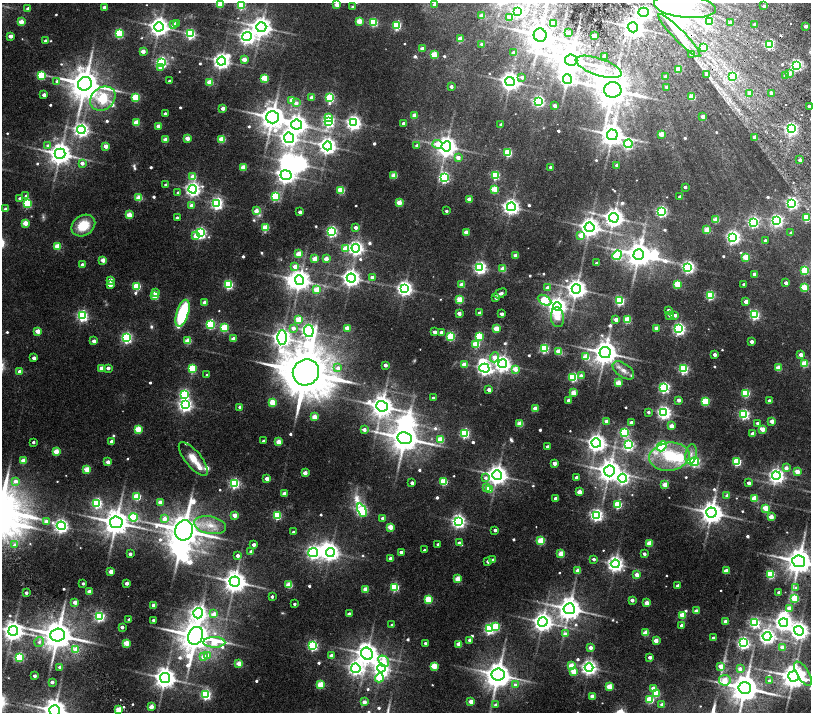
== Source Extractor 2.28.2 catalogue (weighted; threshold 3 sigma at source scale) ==
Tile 7 of 4 x 4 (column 3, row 2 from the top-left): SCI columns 3237-4854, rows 3175-4594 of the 6477 x 6411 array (HDU 1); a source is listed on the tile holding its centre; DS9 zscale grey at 2 x 2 block average (1 PNG px = mean of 2 x 2 image px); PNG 813 x 714 px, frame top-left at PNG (2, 3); each listed source drawn as its Kron ellipse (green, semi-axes under 4 px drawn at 4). Shown black and unused: <1% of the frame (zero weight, under 2 of 4 exposures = <1% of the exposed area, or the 3 px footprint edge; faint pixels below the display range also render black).
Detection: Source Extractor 2.28.2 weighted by HDU 2 'WHT'; one run over the whole footprint, this tile lists its part. Background 0.0265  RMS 0.0051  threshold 0.023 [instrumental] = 3 sigma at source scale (4.5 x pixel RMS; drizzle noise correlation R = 1.50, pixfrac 1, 0.0396/0.0396 arcsec/px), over >= 5 px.
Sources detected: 676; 6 too faint to see at this stretch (2 x 2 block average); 17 inside a brighter object's white glare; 2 cosmic-ray / hot-pixel residue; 2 long thin detections or spike segments (spike, bleed or trail) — neither listed nor drawn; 8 inside a brighter listed object's ellipse — not listed separately; of the other 641, all 500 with FLUX_AUTO >= 2.92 (the completeness limit of this list) listed and drawn (141 fainter detections not listed), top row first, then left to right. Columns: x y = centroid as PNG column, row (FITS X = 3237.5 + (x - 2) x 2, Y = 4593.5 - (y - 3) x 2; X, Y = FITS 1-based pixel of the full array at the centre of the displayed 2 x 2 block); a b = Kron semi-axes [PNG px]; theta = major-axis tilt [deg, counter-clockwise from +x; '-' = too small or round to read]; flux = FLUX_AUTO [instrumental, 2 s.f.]
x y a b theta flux
220 4 3 3 - 29
434 4 2 2 - 6.2
241 5 3 3 - 77
337 5 3 2 - 15
685 6 31 11 -6 120
764 6 2 2 - 5.1
104 7 3 2 - 10
353 7 3 2 - 4
28 8 2 2 - 5.4
518 12 4 4 - 210
644 12 5 4 - 300
482 16 3 2 - 19
510 17 3 3 - 15
359 21 3 3 - 29
709 21 3 3 - 44
21 22 3 2 - 22
373 22 3 3 - 79
730 22 3 2 - 4.2
176 23 2 2 - 7
553 23 3 3 - 15
755 24 2 2 - 6
173 25 3 2 - 8.8
397 25 3 3 - 87
806 26 2 2 - 7.1
159 27 5 4 - 770
261 27 5 5 - 930
633 27 5 5 - 930
119 33 3 3 - 83
569 33 3 2 - 11
190 34 3 3 - 130
540 35 6 6 - 1900
679 35 29 5 -46 23
10 36 3 2 - 11
594 36 3 2 - 14
247 37 4 4 - 420
460 38 3 2 - 15
45 41 3 2 - 3.4
482 44 3 2 - 5.5
769 44 4 3 - 120
703 47 3 3 - 16
422 49 3 2 - 10
143 51 3 2 - 13
514 53 3 2 - 6
691 54 3 2 - 7.3
434 55 3 3 - 39
605 56 3 2 - 5.7
244 59 3 2 - 16
571 60 6 5 - 1900
221 61 5 4 - 510
161 62 3 3 - 170
796 65 3 3 - 240
161 67 3 3 - 12
599 67 24 8 -19 15
678 69 3 3 - 31
790 73 3 3 - 10
41 75 3 3 - 61
706 75 3 3 - 7.9
666 76 2 2 - 6.5
785 76 2 2 - 7
522 77 3 3 - 4.1
732 77 3 3 - 47
265 78 3 3 - 46
567 79 5 4 - 290
57 81 3 3 - 3.1
170 81 2 2 - 3.8
510 81 4 4 - 690
210 82 3 3 - 34
85 84 7 6 - 2600
451 86 2 2 - 5.9
667 87 2 2 - 6.5
613 90 8 7 - 2600
750 93 3 3 - 9.9
771 93 3 2 - 5.7
44 95 2 2 - 8.2
136 97 4 3 - 48
312 97 2 2 - 10
692 97 3 3 - 35
330 98 4 3 - 100
103 99 13 11 40 100
292 100 3 3 - 18
539 101 3 3 - 190
296 103 3 3 - 6.1
555 106 2 2 - 7.2
809 106 2 2 - 4
223 108 2 2 - 8.3
165 114 2 2 - 5.8
414 115 3 2 - 13
703 116 3 2 - 8.7
272 117 6 6 - 1600
328 117 4 3 - 18
328 122 4 3 - 160
136 123 3 3 - 30
354 123 4 4 - 350
403 123 2 2 - 6.4
296 125 5 5 - 740
501 125 2 2 - 3.4
158 126 3 2 - 13
791 129 4 3 - 270
81 130 4 4 - 350
661 134 3 3 - 20
612 135 5 5 - 1200
754 137 3 3 - 4.4
187 138 3 2 - 18
289 138 5 5 - 430
222 139 3 3 - 38
165 140 3 2 - 15
438 144 5 4 - 18
628 144 4 4 - 120
48 145 4 4 - 2.9
106 146 3 2 - 15
328 146 4 4 - 540
417 146 3 2 - 4.8
446 146 5 4 - 870
508 153 3 3 - 68
60 154 5 5 - 1200
458 157 3 3 - 8.4
800 160 2 2 - 6.7
82 163 3 3 - 8.4
616 165 3 3 - 3
243 167 3 3 - 27
551 167 2 2 - 5
286 175 6 5 - 570
394 175 3 3 - 31
495 175 3 3 - 76
193 176 3 3 - 21
444 177 4 3 - 160
166 185 2 2 - 3.7
685 187 2 2 - 4.5
193 189 4 4 - 380
494 189 3 3 - 38
341 190 3 3 - 49
178 193 2 2 - 3.3
26 196 3 3 - 3.9
275 197 3 3 - 89
680 197 2 2 - 4.5
20 198 3 3 - 3.3
139 198 3 3 - 37
469 199 3 2 - 13
27 203 3 3 - 75
217 203 4 4 - 220
399 203 3 3 - 29
792 203 4 4 - 240
192 205 3 2 - 9.3
511 207 4 4 - 470
6 209 2 2 - 8.4
256 211 3 3 - 13
446 211 2 2 - 3.4
661 211 3 3 - 190
300 212 2 2 - 7.9
129 215 3 3 - 29
177 218 2 2 - 5.3
614 218 5 4 - 720
806 218 3 3 - 58
716 220 3 3 - 32
777 221 4 4 - 240
753 222 4 3 - 170
25 223 3 3 - 23
83 225 13 10 34 29
265 227 3 3 - 40
356 227 2 2 - 6.6
589 227 5 5 - 780
707 230 3 3 - 27
332 231 3 3 - 170
466 232 3 2 - 18
200 233 4 3 - 190
791 233 2 2 - 4.3
581 235 3 3 - 21
195 236 3 3 - 11
733 237 4 4 - 310
765 241 2 2 - 3.7
57 246 3 3 - 33
356 248 4 4 - 390
345 249 3 3 - 19
299 254 3 3 - 34
515 255 3 2 - 12
617 255 5 4 - 96
639 255 5 5 - 1600
746 257 3 3 - 35
315 259 3 3 - 24
326 259 3 2 - 13
103 260 3 2 - 16
597 263 2 2 - 3.8
82 265 2 2 - 7.4
295 266 3 3 - 8.9
688 267 4 4 - 260
480 268 4 4 - 250
503 269 3 3 - 25
805 270 3 3 - 56
754 274 2 2 - 7.4
372 277 3 2 - 14
351 278 4 4 - 600
110 280 3 3 - 13
300 280 5 4 - 940
786 283 2 2 - 7.3
462 284 3 2 - 16
677 284 3 3 - 43
744 284 2 2 - 4.8
110 285 3 2 - 13
228 285 3 3 - 110
137 286 3 3 - 62
804 287 3 3 - 36
405 288 4 4 - 430
547 288 3 2 - 8.6
576 289 5 4 - 770
317 290 3 3 - 29
155 292 3 3 - 4.9
500 293 7 3 25 3.2
710 295 3 3 - 93
155 296 3 3 - 32
496 297 3 2 - 5.2
460 299 3 3 - 41
544 300 7 4 -29 92
619 301 3 3 - 110
205 302 3 2 - 13
746 302 3 2 - 11
557 306 4 4 - 520
668 310 2 2 - 3
183 313 14 6 72 72
459 313 2 2 - 9.6
479 313 2 2 - 5.8
502 314 2 2 - 6.6
670 315 2 2 - 5.6
675 315 3 2 - 5.5
754 315 3 3 - 130
82 316 4 3 - 180
557 317 10 6 -83 32
616 319 3 2 - 9.4
299 320 3 3 - 34
627 320 3 3 - 48
211 324 3 3 - 110
224 328 3 3 - 68
293 328 3 3 - 7.4
347 328 3 2 - 19
656 328 2 2 - 8.6
496 329 3 3 - 31
679 329 4 4 - 230
38 331 3 2 - 21
309 331 6 5 - 420
435 332 2 2 - 7.8
441 332 3 3 - 5.6
451 336 3 3 - 87
479 336 3 3 - 60
127 338 3 3 - 180
282 338 7 5 -90 700
233 339 2 2 - 13
94 341 3 2 - 9
188 341 3 3 - 35
752 342 2 2 - 8.6
476 344 3 3 - 48
544 348 3 3 - 100
559 352 3 3 - 31
605 353 5 5 - 1400
715 354 2 2 - 7.5
801 355 3 2 - 11
494 357 5 4 - 18
586 357 3 3 - 34
34 358 3 2 - 7.9
464 364 3 3 - 19
502 364 4 4 - 520
804 364 3 3 - 40
385 365 2 2 - 7.4
102 368 3 2 - 16
108 368 2 2 - 7.8
338 368 4 3 - 5.7
484 368 5 4 - 340
778 368 3 3 - 27
192 369 3 3 - 70
515 369 3 3 - 18
683 369 3 3 - 120
623 370 12 6 -36 8.1
20 371 3 2 - 8.9
306 372 13 13 - 8000
207 375 2 2 - 3.1
581 376 3 2 - 8.2
573 377 3 3 - 100
618 383 3 3 - 27
664 388 4 3 - 160
489 390 2 2 - 8.3
573 393 3 3 - 23
746 393 3 3 - 72
184 394 4 4 - 110
433 398 2 2 - 3.1
569 400 2 2 - 11
679 400 2 2 - 7.5
769 401 3 2 - 4.2
272 402 3 3 - 34
705 402 3 3 - 62
185 405 4 4 - 330
382 406 6 5 - 1100
240 407 2 2 - 6.3
535 409 3 3 - 19
648 412 2 2 - 3.6
664 413 4 4 - 310
744 414 3 3 - 140
314 417 3 3 - 23
606 421 3 2 - 12
772 421 3 2 - 13
631 422 2 2 - 5.1
757 423 3 2 - 4
520 424 3 3 - 27
671 426 3 2 - 15
138 429 3 3 - 39
762 429 3 2 - 20
364 430 3 2 - 7
465 433 3 3 - 120
625 433 3 3 - 100
752 434 3 2 - 11
405 438 7 6 - 2000
440 440 3 3 - 40
112 441 2 2 - 8.3
264 441 2 2 - 3.9
33 442 2 2 - 3.4
278 442 3 3 - 26
596 443 4 4 - 630
629 445 4 3 - 150
662 446 5 4 - 84
547 447 2 2 - 4.5
56 451 3 3 - 26
691 454 10 5 80 6.4
669 457 20 14 8 58
193 459 20 8 -51 17
23 461 3 2 - 18
108 462 2 2 - 11
695 462 4 4 - 140
737 462 3 3 - 74
554 463 2 2 - 11
786 468 3 3 - 7.5
87 469 3 3 - 34
609 471 5 5 - 1200
797 471 3 2 - 20
305 473 3 2 - 14
497 475 5 5 - 840
776 476 4 4 - 410
577 477 2 2 - 8.4
485 478 4 4 - 3.7
623 478 4 4 - 220
267 479 2 2 - 12
15 481 3 3 - 7
444 481 3 3 - 52
234 483 3 3 - 150
412 483 2 2 - 6.3
749 483 2 2 - 6.3
665 485 3 3 - 27
487 487 3 3 - 10
490 489 3 3 - 12
579 492 3 2 - 16
284 493 3 2 - 8.1
727 496 3 2 - 6.8
137 497 3 3 - 49
556 498 2 2 - 8.3
754 498 3 3 - 24
160 502 3 2 - 16
97 503 3 3 - 140
618 505 3 3 - 66
765 508 3 3 - 30
362 510 7 4 -64 170
711 513 5 5 - 1100
235 515 3 2 - 17
596 515 4 4 - 250
277 516 3 3 - 78
771 517 3 2 - 18
133 518 4 3 - 98
383 518 2 2 - 7.2
164 519 3 3 - 8.5
458 521 4 4 - 330
46 522 3 3 - 6.8
116 522 6 6 - 1700
210 525 16 8 -11 16
61 526 4 4 - 350
390 527 3 3 - 25
184 530 10 8 69 2900
495 530 2 2 - 5
293 532 2 2 - 4.1
541 541 3 3 - 50
459 543 3 2 - 3.9
649 543 3 3 - 28
438 544 2 2 - 4.3
15 545 3 3 - 5.5
254 545 2 2 - 7.5
424 550 2 2 - 3
251 552 2 2 - 6.8
330 552 4 4 - 560
401 552 2 2 - 5.9
313 553 5 4 - 280
130 554 2 2 - 4.7
561 554 3 3 - 27
644 554 2 2 - 5.4
237 555 3 2 - 6.6
391 559 2 2 - 8.7
594 559 3 2 - 3.9
493 560 2 2 - 7.2
488 561 2 2 - 5.8
799 561 6 6 - 1800
615 564 4 4 - 460
578 570 3 2 - 15
726 571 3 2 - 15
111 572 3 2 - 17
770 574 3 3 - 70
637 575 3 2 - 13
458 579 3 3 - 29
235 582 5 5 - 1200
83 583 2 2 - 3.4
127 583 2 2 - 8.5
289 585 3 3 - 38
678 586 2 2 - 8.7
395 587 3 3 - 82
796 588 4 4 - 3.7
365 589 3 3 - 21
89 592 3 2 - 14
779 592 2 2 - 4.8
26 593 2 2 - 4.7
272 597 2 2 - 4.6
795 598 3 3 - 62
428 600 3 3 - 47
632 600 2 2 - 7.5
75 602 3 2 - 13
647 603 3 2 - 15
295 604 2 2 - 3.2
154 605 3 2 - 15
789 608 3 3 - 9.3
569 609 5 5 - 1300
696 611 2 2 - 9.6
198 613 5 4 - 440
214 614 3 3 - 14
349 614 2 2 - 8.5
682 615 3 3 - 36
100 616 3 3 - 150
129 619 2 2 - 3.2
153 620 2 2 - 2.9
726 621 3 2 - 13
543 622 5 4 - 730
784 622 4 4 - 500
755 623 3 3 - 140
392 625 3 2 - 3.5
682 625 2 2 - 6.1
122 627 2 2 - 7.2
496 627 3 3 - 63
489 629 3 3 - 150
13 631 5 5 - 890
799 631 5 4 - 650
645 633 3 3 - 30
565 634 3 3 - 6.4
58 635 7 6 - 2500
196 636 9 7 65 2800
767 636 4 4 - 460
713 638 2 2 - 7.4
470 640 2 2 - 7.8
656 640 3 2 - 14
39 642 5 4 - 3.2
214 642 11 5 -1 33
127 643 3 3 - 34
425 643 2 2 - 3.4
743 643 4 4 - 230
459 644 3 3 - 20
313 646 3 3 - 140
783 647 3 3 - 18
590 648 3 2 - 9.5
76 650 3 3 - 20
367 654 6 5 - 1000
207 655 3 3 - 10
331 656 2 2 - 9.1
20 657 3 3 - 75
203 657 3 3 - 9.4
650 657 2 2 - 6.9
384 661 6 5 - 22
239 663 3 3 - 26
434 666 3 3 - 39
571 666 3 3 - 22
720 666 3 3 - 15
60 667 2 2 - 8.5
589 667 4 4 - 420
356 668 5 4 - 350
381 668 4 4 - 420
740 669 3 3 - 6.1
573 671 3 3 - 23
803 674 14 6 -59 25
498 675 6 6 - 1400
35 676 2 2 - 5.2
793 676 5 5 - 1400
165 678 5 5 - 1000
379 678 4 4 - 36
725 680 6 5 - 24
769 681 3 3 - 3.9
52 682 2 2 - 6.4
320 684 3 3 - 42
515 685 3 3 - 4.2
609 687 3 3 - 29
653 688 3 2 - 11
745 688 6 6 - 2300
656 693 3 3 - 48
206 695 3 3 - 150
592 696 3 2 - 14
650 699 3 3 - 51
471 701 3 2 - 18
364 702 2 2 - 11
496 705 3 2 - 4.3
662 705 3 2 - 9.7
151 707 3 2 - 18
118 709 3 2 - 25
54 710 5 5 - 1300
Isophote crosses this tile's border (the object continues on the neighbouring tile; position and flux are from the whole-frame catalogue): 9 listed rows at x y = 220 4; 241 5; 337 5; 685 6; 518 12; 799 561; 13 631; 803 674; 54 710